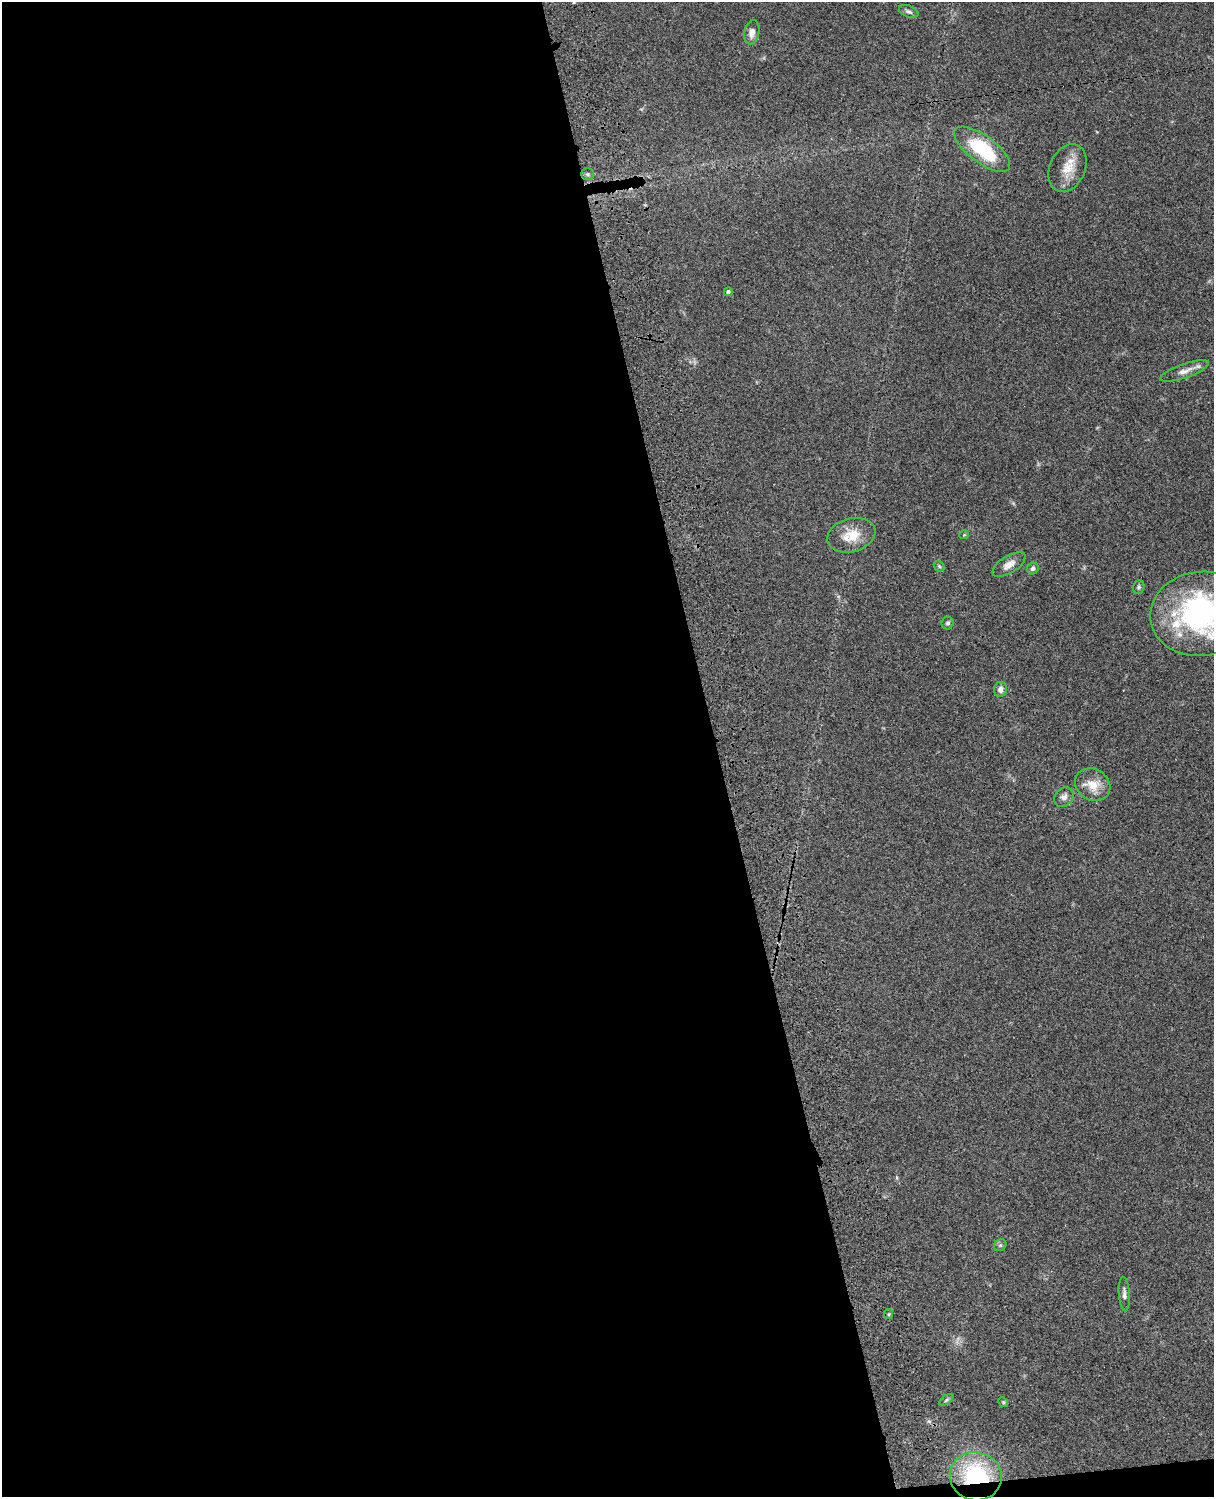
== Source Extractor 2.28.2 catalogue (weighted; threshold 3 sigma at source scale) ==
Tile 9 of 4 x 3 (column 1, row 3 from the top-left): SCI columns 121-1332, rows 277-1771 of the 5086 x 4926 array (HDU 1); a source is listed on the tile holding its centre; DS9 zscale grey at full resolution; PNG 1216 x 1499 px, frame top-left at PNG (2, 2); each listed source drawn as its Kron ellipse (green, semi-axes under 4 px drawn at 4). Shown black and unused: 60% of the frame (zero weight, under 3 of 4 exposures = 6% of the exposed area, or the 3 px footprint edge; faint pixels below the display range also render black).
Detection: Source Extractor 2.28.2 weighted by HDU 2 'WHT'; one run over the whole footprint, this tile lists its part. Background 0.0863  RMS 0.0061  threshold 0.0276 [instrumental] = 3 sigma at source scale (4.5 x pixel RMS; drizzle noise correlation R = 1.50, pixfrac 1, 0.05/0.05 arcsec/px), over >= 5 px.
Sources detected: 25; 1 inside a brighter listed object's ellipse — not listed separately; the other 24 listed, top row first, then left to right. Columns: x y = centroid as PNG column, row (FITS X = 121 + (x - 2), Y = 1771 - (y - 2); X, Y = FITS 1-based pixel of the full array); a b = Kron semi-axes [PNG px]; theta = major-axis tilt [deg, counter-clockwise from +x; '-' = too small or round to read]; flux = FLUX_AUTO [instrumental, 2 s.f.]
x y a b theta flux
909 11 10 5 -23 1.8
752 32 12 7 79 4.5
982 149 33 13 -37 39
1067 168 25 18 66 12
587 174 6 5 - 1.2
728 292 4 4 - 1.5
1185 371 25 7 19 4.8
851 535 24 16 16 13
964 535 5 3 - 0.47
1009 564 19 8 32 5.2
939 566 6 4 -44 0.9
1033 568 6 5 - 1.6
1139 587 7 5 71 1.1
1200 614 50 42 8 120
948 623 6 6 - 1.2
1000 689 8 6 81 2.8
1093 785 18 15 -30 9.9
1064 797 11 8 48 3
1000 1245 7 5 42 1.1
1124 1294 17 5 -85 2.6
889 1314 5 4 - 0.76
946 1400 8 4 36 0.97
1003 1402 5 4 - 0.73
976 1476 26 24 -15 57
Overlapping masked pixels (flux is a lower limit): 1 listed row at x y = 976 1476
Isophote crosses this tile's border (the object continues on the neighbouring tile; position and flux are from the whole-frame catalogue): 1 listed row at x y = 1200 614